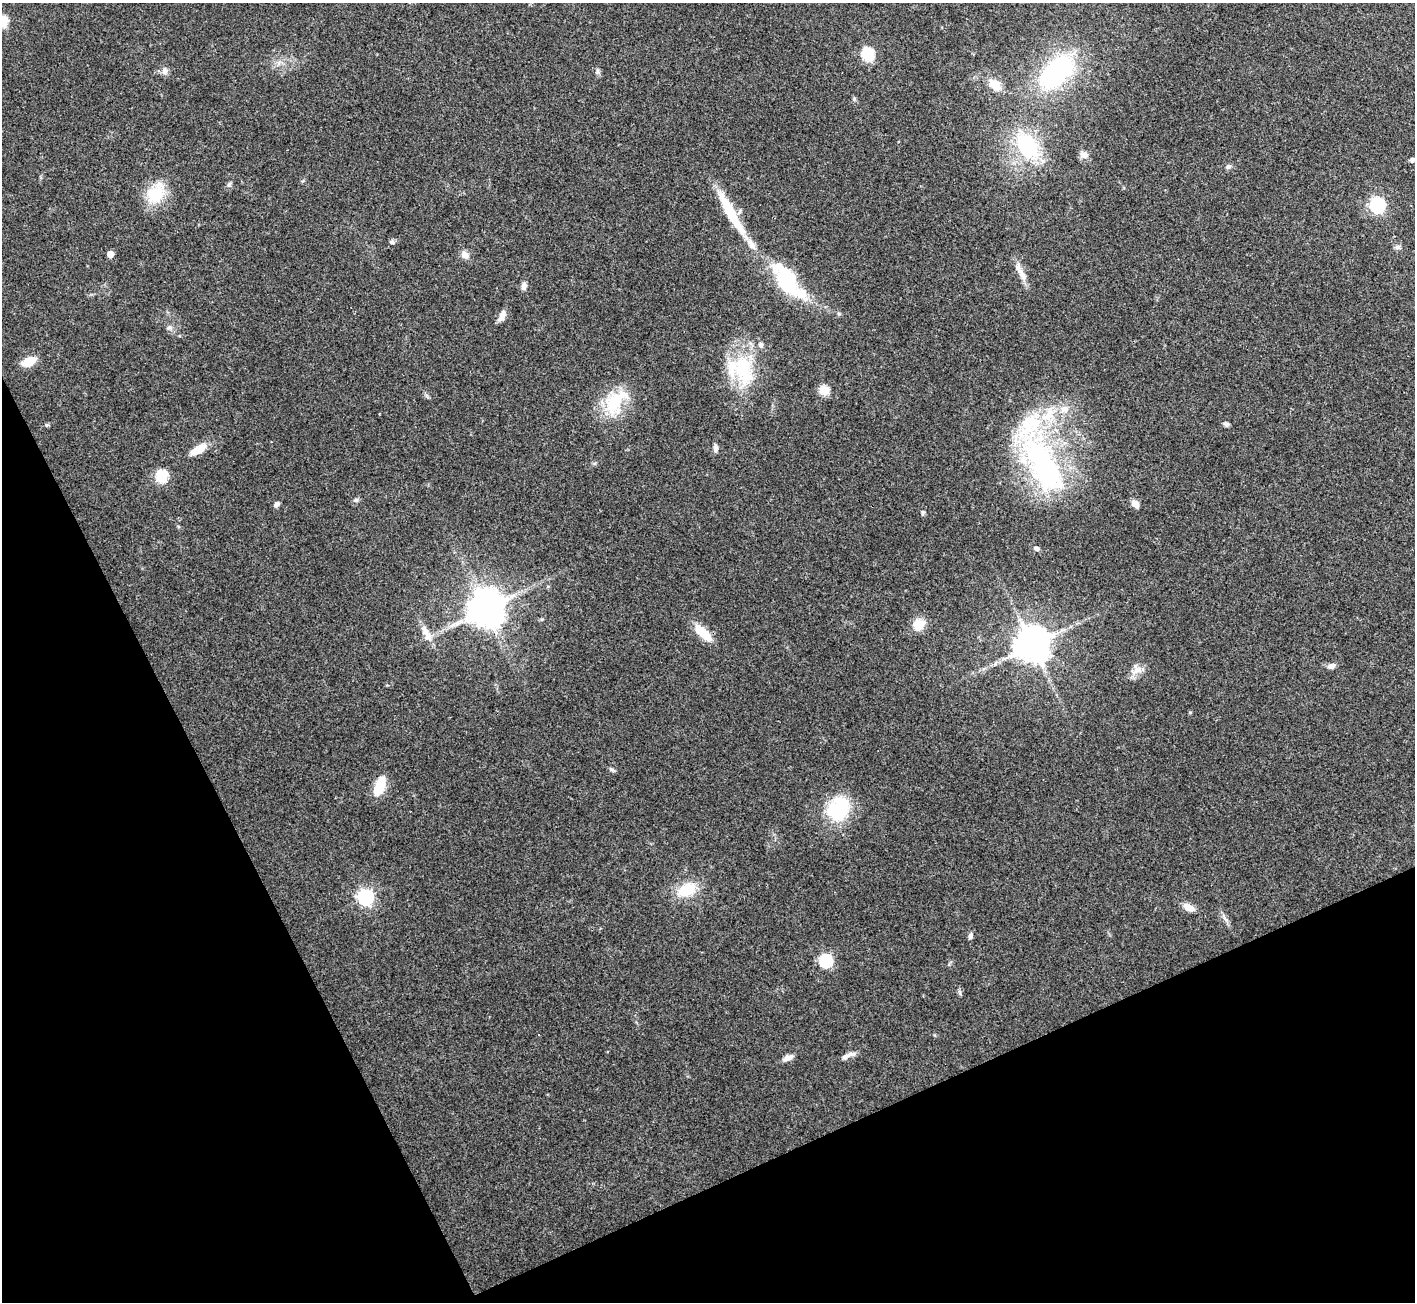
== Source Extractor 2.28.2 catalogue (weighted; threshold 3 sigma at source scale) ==
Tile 14 of 4 x 4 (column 2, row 4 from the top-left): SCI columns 1423-2835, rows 166-1465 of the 5673 x 5664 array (HDU 1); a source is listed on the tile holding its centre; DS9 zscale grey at full resolution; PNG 1417 x 1304 px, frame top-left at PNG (2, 3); no overlay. Shown black and unused: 23% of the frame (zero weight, under 3 of 4 exposures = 2% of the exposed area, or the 3 px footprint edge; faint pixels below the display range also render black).
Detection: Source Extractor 2.28.2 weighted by HDU 2 'WHT'; one run over the whole footprint, this tile lists its part. Background 0.114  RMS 0.0059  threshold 0.0265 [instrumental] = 3 sigma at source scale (4.5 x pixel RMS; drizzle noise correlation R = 1.50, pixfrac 1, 0.05/0.05 arcsec/px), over >= 5 px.
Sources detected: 64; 1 inside a brighter object's white glare — not listed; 5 inside a brighter listed object's ellipse — not listed separately; the other 58 listed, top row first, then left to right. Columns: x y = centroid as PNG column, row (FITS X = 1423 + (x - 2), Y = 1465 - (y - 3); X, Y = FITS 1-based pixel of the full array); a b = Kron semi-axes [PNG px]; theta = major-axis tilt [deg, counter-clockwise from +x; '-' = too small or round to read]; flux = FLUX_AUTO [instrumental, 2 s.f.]
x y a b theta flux
2 21 6 6 - 44
868 54 6 6 - 60
164 71 9 7 61 2.2
597 71 9 4 -82 1.3
1056 72 31 17 45 98
995 85 19 12 -38 7.6
1026 146 31 20 -56 45
1084 155 13 8 -19 2.9
1412 160 5 4 - 1.9
1228 166 7 6 - 1.7
229 185 8 5 62 1.3
155 194 28 20 62 20
1377 205 7 6 - 130
730 213 62 10 -61 30
392 242 7 5 -34 1.3
1397 247 8 6 1 1.6
110 254 5 5 - 7.2
465 255 11 9 -55 3.3
1020 272 29 7 -63 6.2
787 281 40 22 -61 39
524 286 10 6 81 2.4
502 316 14 7 65 3.7
169 327 7 5 66 1.5
761 345 6 5 - 1.9
29 362 14 8 24 10
742 368 38 24 -85 37
824 391 5 5 - 29
615 402 40 22 49 25
1065 409 12 10 -4 5.5
1226 424 7 6 - 1.3
715 448 10 6 88 2.1
198 449 21 9 31 8.6
1044 466 88 34 -62 120
162 476 6 6 - 54
356 500 6 5 - 1.3
276 504 6 5 - 2.1
1135 504 10 7 -42 3.3
923 513 8 4 85 1.1
1037 548 6 5 - 1.6
488 607 11 9 -54 990
919 625 6 6 - 23
426 633 26 9 -63 6.7
703 633 24 9 -43 13
1032 645 10 10 - 1400
1331 666 10 7 20 2.3
1137 669 16 14 52 5.8
1190 712 5 3 - 0.5
611 769 8 5 -7 1.2
380 786 22 10 72 14
838 809 26 21 56 42
687 890 22 14 25 18
366 897 7 6 - 170
1189 907 15 7 -27 5.3
970 936 8 5 70 1.7
826 961 6 6 - 71
960 993 7 4 -58 0.98
851 1054 13 6 12 3
788 1058 13 6 25 3.3
Isophote crosses this tile's border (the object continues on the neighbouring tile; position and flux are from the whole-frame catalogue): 1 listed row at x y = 2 21
Unlisted compact peaks at least as high as the median listed source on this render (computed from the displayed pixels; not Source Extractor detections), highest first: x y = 46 425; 839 314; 854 99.